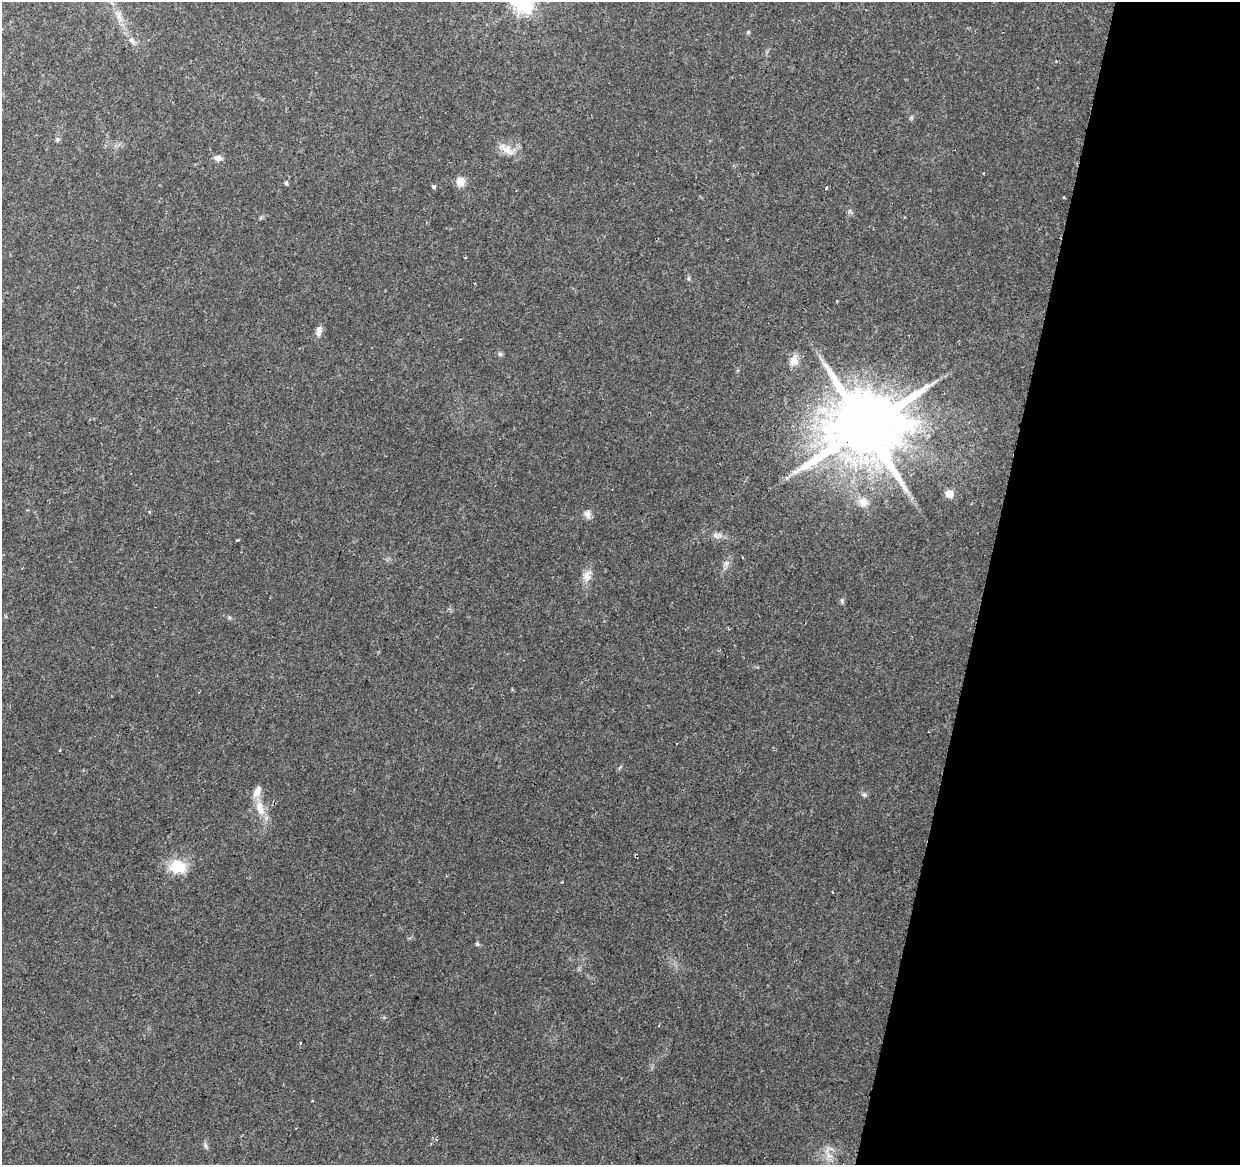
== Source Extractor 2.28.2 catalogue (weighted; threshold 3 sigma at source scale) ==
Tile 8 of 4 x 4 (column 4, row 2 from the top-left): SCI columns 3731-4968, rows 2655-3817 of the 4979 x 5250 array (HDU 1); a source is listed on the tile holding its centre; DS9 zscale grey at full resolution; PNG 1242 x 1167 px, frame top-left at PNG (2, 2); no overlay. Shown black and unused: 21% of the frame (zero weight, under 2 of 3 exposures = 3% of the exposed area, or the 3 px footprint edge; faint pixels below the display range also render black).
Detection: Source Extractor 2.28.2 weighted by HDU 2 'WHT'; one run over the whole footprint, this tile lists its part. Background 0.0364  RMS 0.0037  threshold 0.0166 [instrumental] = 3 sigma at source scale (4.5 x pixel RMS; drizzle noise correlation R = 1.50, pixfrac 1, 0.0396/0.0396 arcsec/px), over >= 5 px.
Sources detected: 36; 1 cosmic-ray / hot-pixel residue — not listed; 1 inside a brighter listed object's ellipse — not listed separately; the other 34 listed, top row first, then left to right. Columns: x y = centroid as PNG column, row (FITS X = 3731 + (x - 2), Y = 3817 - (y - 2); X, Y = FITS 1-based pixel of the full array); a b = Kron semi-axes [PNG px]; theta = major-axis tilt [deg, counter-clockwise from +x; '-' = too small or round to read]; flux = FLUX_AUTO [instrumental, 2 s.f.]
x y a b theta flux
523 3 8 7 - 200
119 15 16 6 -71 2.7
748 32 5 5 - 0.49
131 40 7 6 - 1.1
58 139 6 5 - 0.79
506 149 23 11 -39 4.6
218 158 10 7 -5 1.8
983 173 3 2 - 0.27
460 182 11 10 - 2.9
286 183 5 5 - 0.52
434 186 4 4 - 3.8
826 188 3 3 - 2.3
1063 197 3 2 - 0.36
465 258 3 2 - 0.28
689 278 6 4 72 0.47
319 331 13 7 80 2.1
500 354 7 6 - 0.78
794 361 14 12 -76 3.5
865 427 20 18 35 4600
949 494 5 5 - 10
863 502 13 11 -29 3.3
587 514 12 8 -73 1.8
717 536 14 7 -8 2
237 540 3 3 - 0.6
726 563 8 6 69 1.4
587 576 17 10 79 3.2
842 600 6 5 - 0.67
864 794 6 6 - 0.75
260 808 23 11 -72 6
177 867 20 16 -6 9.8
477 944 6 5 - 0.59
436 1139 5 3 - 0.35
205 1146 7 5 -70 0.85
828 1154 22 8 -67 3.7
Overlapping masked pixels (flux is a lower limit): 1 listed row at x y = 865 427
Isophote crosses this tile's border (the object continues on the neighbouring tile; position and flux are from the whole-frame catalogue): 1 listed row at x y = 523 3